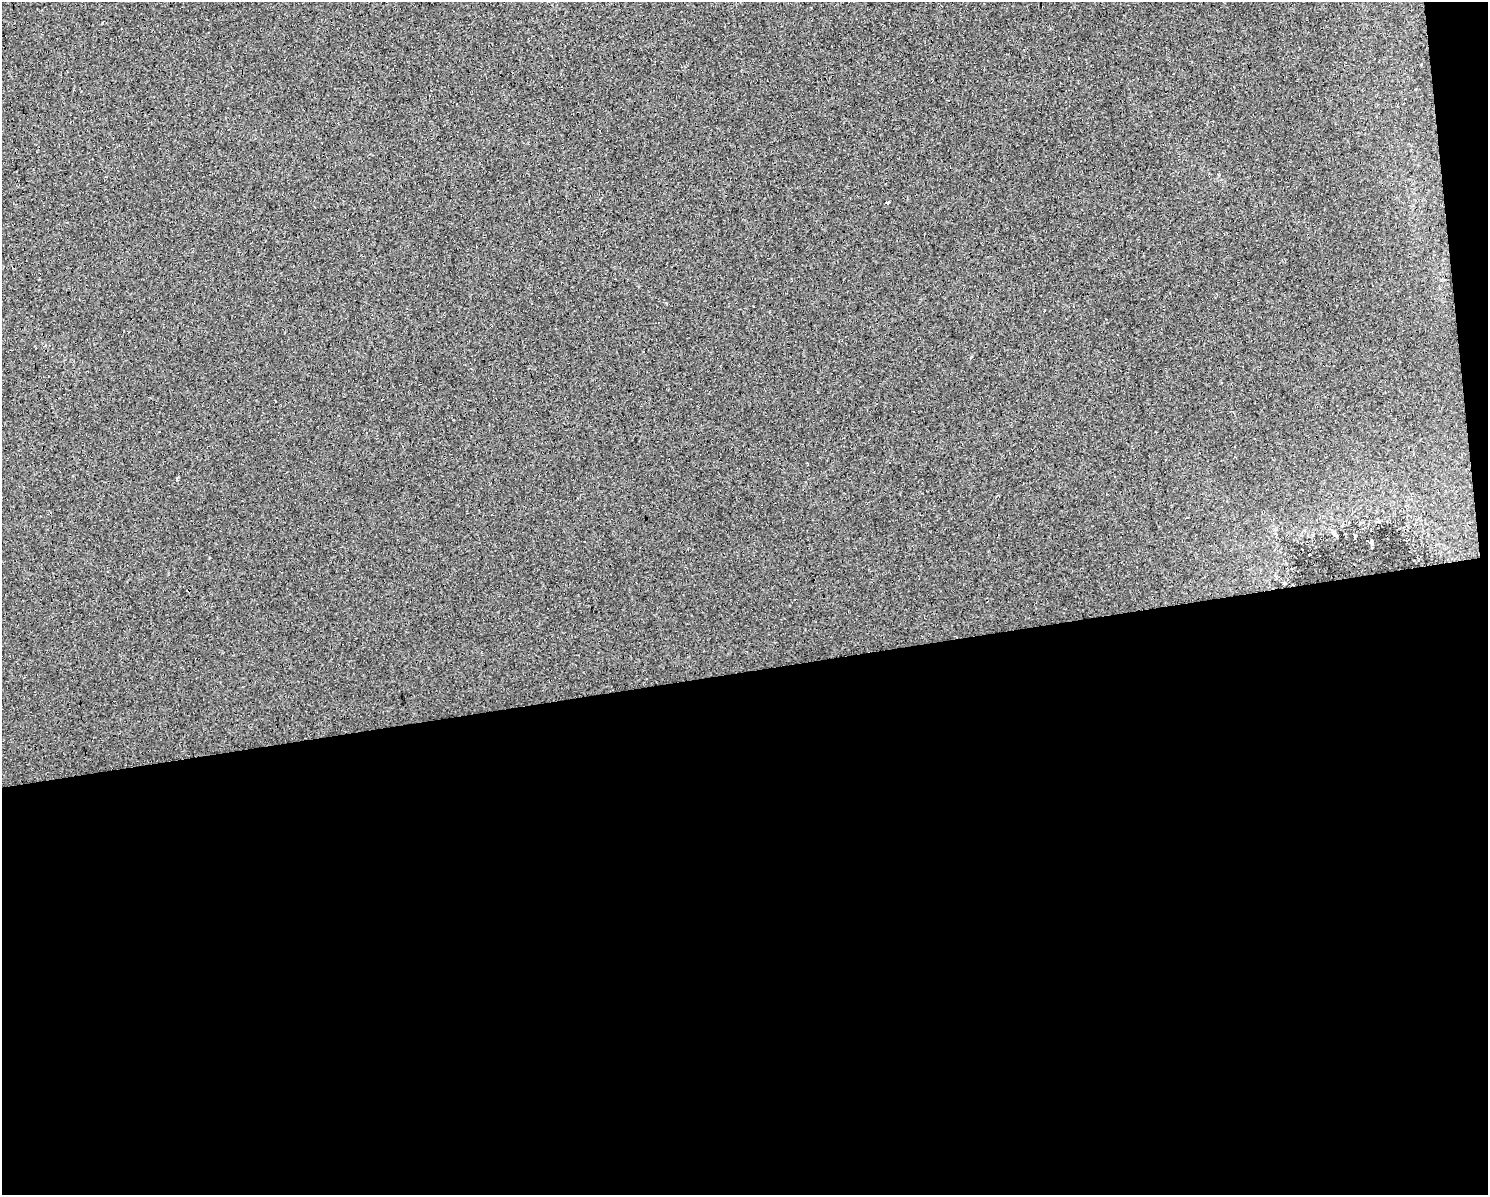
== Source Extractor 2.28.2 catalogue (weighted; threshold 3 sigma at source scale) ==
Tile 12 of 3 x 4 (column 3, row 4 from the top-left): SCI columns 3034-4519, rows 1-1193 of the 4537 x 4771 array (HDU 1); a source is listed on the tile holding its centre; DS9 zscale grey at full resolution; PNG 1490 x 1197 px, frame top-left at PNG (2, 2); no overlay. Shown black and unused: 45% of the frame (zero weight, under 2 of 3 exposures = <1% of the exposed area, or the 3 px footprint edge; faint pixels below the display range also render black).
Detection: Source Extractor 2.28.2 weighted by HDU 2 'WHT'; one run over the whole footprint, this tile lists its part. Background 0.0262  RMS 0.0059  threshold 0.0264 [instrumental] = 3 sigma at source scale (4.5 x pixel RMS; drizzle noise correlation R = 1.50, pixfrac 1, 0.0396/0.0396 arcsec/px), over >= 5 px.
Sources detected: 14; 7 cosmic-ray / hot-pixel residue — not listed; the other 7 listed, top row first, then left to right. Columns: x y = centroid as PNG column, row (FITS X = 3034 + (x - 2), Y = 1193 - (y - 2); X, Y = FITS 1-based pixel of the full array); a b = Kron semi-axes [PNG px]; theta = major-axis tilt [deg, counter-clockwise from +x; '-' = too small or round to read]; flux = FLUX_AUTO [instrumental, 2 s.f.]
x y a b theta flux
1421 64 3 2 - 1.1
907 197 3 3 - 0.65
886 203 3 3 - 1.4
754 306 2 2 - 0.41
1414 454 3 3 - 0.47
1166 459 3 2 - 0.48
1371 542 8 3 -89 1.2